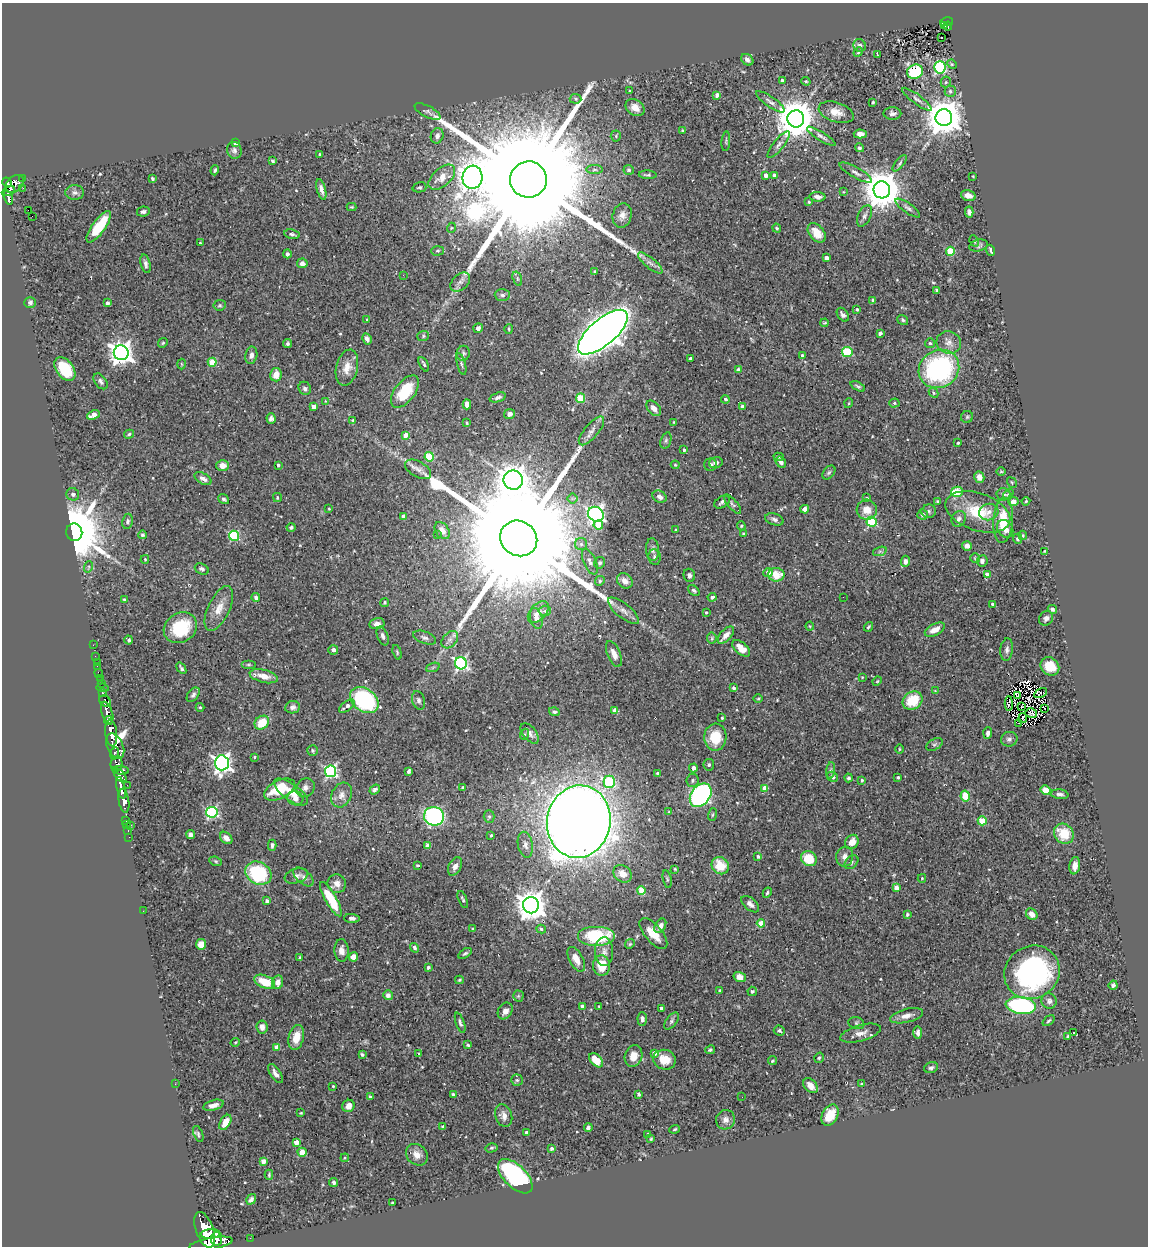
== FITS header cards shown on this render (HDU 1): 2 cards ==
NAXIS1  =                 1146
NAXIS2  =                 1244

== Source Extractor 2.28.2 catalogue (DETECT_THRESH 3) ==
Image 1146 x 1244 px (HDU 1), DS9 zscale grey, 1 PNG px = 1 image px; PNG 1150 x 1248 px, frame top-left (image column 1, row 1244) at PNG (2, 3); each listed source drawn as its Kron ellipse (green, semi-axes under 4 px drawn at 4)
Background 0.468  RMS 0.028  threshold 0.0852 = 3 sigma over >= 5 px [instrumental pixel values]
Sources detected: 551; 2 with non-positive FLUX_AUTO (blend fragments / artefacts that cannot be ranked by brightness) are neither listed nor drawn; of the other 549, the 500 brightest by FLUX_AUTO listed and drawn (49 fainter detections omitted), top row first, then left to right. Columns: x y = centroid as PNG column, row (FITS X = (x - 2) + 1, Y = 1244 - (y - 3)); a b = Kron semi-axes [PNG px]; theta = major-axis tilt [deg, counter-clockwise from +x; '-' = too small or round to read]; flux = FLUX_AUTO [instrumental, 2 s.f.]
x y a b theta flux
946 22 6 3 11 49
945 25 4 3 - 15
948 26 4 2 - 15
942 37 3 2 - 3.5
860 45 6 6 - 5.1
858 52 5 4 - 2
877 54 4 2 - 1.7
747 60 6 5 - 6.5
952 64 5 4 - 2.6
940 67 6 5 - 180
915 72 8 7 - 100
782 80 3 3 - 4.1
806 81 5 3 - 2.3
946 82 5 5 - 2.9
630 91 3 3 - 3
950 91 5 5 - 4
717 95 4 3 - 13
575 99 6 4 -4 3.4
917 99 18 4 -37 7.6
770 102 17 5 -35 7.8
873 102 3 3 - 2
635 108 10 7 -35 18
428 112 14 5 -27 5.7
836 112 18 9 -18 20
892 113 9 6 -1 6.5
944 118 8 8 - 5400
796 119 8 8 - 6100
683 131 4 3 - 2.5
860 134 6 4 -1 9.7
437 136 8 6 70 6.9
616 136 5 5 - 2.9
821 136 16 4 -32 6.9
726 141 10 2 86 2.6
235 143 3 3 - 9
779 144 16 5 51 7.5
859 148 4 4 - 4.2
234 150 8 7 - 6.1
319 154 3 3 - 2.7
273 161 4 3 - 2.8
900 163 10 4 50 3.9
594 169 8 4 0 3.9
215 170 5 4 - 4
629 170 5 5 - 3.5
856 173 18 5 -29 8.3
648 175 9 3 -2 3.7
766 175 4 4 - 11
774 175 4 3 - 9.8
973 176 3 2 - 1.8
442 177 16 9 42 22
472 177 11 10 - 2800
152 178 4 3 - 2.9
23 179 3 2 - 19
528 179 18 18 - 140000
7 182 5 4 - 340
14 184 10 7 43 400
419 187 7 5 14 3
23 188 2 2 - 7.7
321 189 10 4 -75 9.9
882 190 8 8 - 6100
8 191 7 4 25 200
75 192 9 7 -1 6.3
843 192 4 3 - 1.9
968 196 7 5 -14 12
8 197 7 3 -74 150
818 197 8 4 -5 9.2
809 202 3 2 - 1.9
352 207 5 4 - 2.2
908 208 14 5 -35 6.5
28 210 2 2 - 110
143 212 6 5 - 4.8
969 212 5 4 - 4.7
622 215 12 9 74 12
32 216 2 2 - 4.8
864 216 11 6 65 7.4
99 227 18 6 54 67
451 228 5 3 - 1.7
777 228 5 3 - 2.6
817 233 11 7 -51 28
292 234 8 4 -10 5
974 241 6 4 -59 3.3
200 243 3 3 - 1.9
978 245 9 5 15 5.1
991 250 6 3 -69 3.5
437 251 6 4 1 2.7
950 251 4 4 - 85
287 254 4 4 - 6.5
827 258 4 4 - 11
302 263 5 5 - 7.5
650 263 15 5 -39 8.9
146 264 9 5 -77 6.2
595 272 4 4 - 2.2
403 275 3 2 - 2.4
517 279 7 4 -72 3.4
460 282 11 7 42 9.9
937 290 3 3 - 7.7
502 295 7 6 - 5.3
873 300 4 3 - 4.6
30 303 6 5 - 4.9
108 303 4 3 - 7.4
220 305 6 5 - 3.2
857 309 4 4 - 3.5
843 315 7 5 -55 6.5
367 320 3 3 - 2.2
903 320 6 4 -37 3.2
825 323 4 3 - 2.3
478 328 5 4 - 5.7
509 329 5 3 - 1.9
603 332 31 13 41 3300
880 333 4 3 - 6.8
423 336 6 5 - 3.7
367 339 6 4 -61 6.6
163 343 5 4 - 2.4
930 343 5 5 - 3.4
949 343 12 11 - 14
288 344 5 4 - 4
847 352 5 5 - 85
121 353 7 7 - 1600
463 353 7 6 - 4.7
251 355 9 6 79 9.2
802 356 4 3 - 5.1
690 359 3 3 - 6.3
212 362 4 4 - 66
181 364 5 3 - 1.7
424 364 8 3 -63 3.7
461 364 11 4 -75 4.8
347 368 18 11 77 21
65 369 13 8 -53 77
939 369 21 18 32 300
738 370 4 3 - 9.8
276 375 7 5 77 20
100 381 9 5 -54 5.7
858 386 8 4 -26 3.8
305 388 7 6 - 6.3
405 391 19 10 53 65
934 393 5 4 - 2.7
498 397 8 4 18 6.2
581 398 4 4 - 73
725 399 4 4 - 4.1
325 401 3 3 - 1.6
849 403 5 3 - 1.6
894 403 5 4 - 2.9
467 404 5 4 - 14
314 406 4 4 - 15
743 407 4 3 - 12
654 408 9 5 -49 12
510 414 5 5 - 9.7
93 415 6 4 26 20
967 417 6 6 - 3.3
271 419 5 4 - 5.6
353 420 4 4 - 2.4
674 422 4 4 - 1.9
467 423 3 3 - 1.9
591 431 18 7 50 12
129 434 5 4 - 2.8
406 435 4 4 - 23
666 440 8 5 72 4.1
958 443 3 2 - 1.9
684 450 4 3 - 3.7
429 457 4 4 - 73
779 457 5 3 - 2.4
781 462 6 5 - 6.2
716 463 7 5 16 7.4
278 465 4 3 - 3.7
675 465 4 3 - 2.2
710 465 6 6 - 4.7
223 466 6 5 - 15
418 469 14 7 -30 13
1001 471 5 3 - 1.7
829 473 8 5 48 3.6
979 477 6 5 - 12
203 479 9 5 -28 8.8
513 480 10 9 - 3600
1012 483 5 4 - 2.4
957 492 6 5 - 64
73 494 7 6 - 7.2
1003 494 7 6 - 4.9
1008 494 6 4 41 2.4
277 497 4 3 - 2.2
660 497 7 5 -30 7.2
867 498 3 3 - 2.8
224 499 6 4 -36 4
572 499 5 5 - 4.5
938 501 4 3 - 3.7
1026 501 4 4 - 2.5
722 502 8 5 31 5.5
1013 502 5 4 - 9.2
732 504 12 4 -49 4.4
329 508 2 2 - 1.8
805 509 4 4 - 9.6
867 510 10 10 - 21
929 511 7 6 - 4.4
978 512 33 18 -19 81
989 512 10 8 16 13
596 514 8 7 - 580
922 515 5 5 - 4.9
403 516 4 3 - 16
774 519 9 5 -18 6.5
959 519 8 7 - 7.2
1003 520 23 10 86 47
128 521 8 5 81 4.1
872 522 5 5 - 160
598 525 5 4 - 46
741 526 4 4 - 2.1
291 527 4 4 - 3.8
1005 529 9 7 -55 18
676 530 3 2 - 2
442 531 9 6 -55 13
74 532 9 8 - 17000
437 534 3 2 - 2.2
744 534 4 3 - 4.9
142 535 4 4 - 4
1023 535 5 3 - 2
234 536 5 5 - 150
519 538 19 17 -33 130000
1018 539 5 4 - 4.5
581 544 6 6 - 5.8
967 546 5 5 - 9.2
652 550 11 6 -85 7.5
880 551 7 4 19 4.1
1044 551 4 3 - 1.7
654 557 8 6 -81 5.1
975 558 5 3 - 1.7
145 559 4 3 - 2.1
906 561 5 4 - 8.4
982 561 5 5 - 6.1
590 562 14 6 -66 7.7
600 563 6 5 - 4.7
88 567 6 3 71 2.2
202 569 7 5 -26 6.3
768 573 4 4 - 12
689 575 7 5 -69 5.4
776 575 8 6 0 32
987 575 4 3 - 15
600 581 5 4 - 2.9
625 581 8 7 - 11
694 591 6 4 -42 3.7
712 597 4 3 - 4.8
843 597 2 2 - 8.2
256 598 4 4 - 5.5
124 600 4 3 - 3.8
385 602 4 4 - 3.2
992 604 4 4 - 3.2
219 608 24 11 65 27
1052 609 5 4 - 4.8
545 611 6 5 - 4.2
623 611 19 7 -39 13
538 612 13 8 49 13
706 612 3 3 - 2.4
536 618 10 6 -74 13
1046 618 8 6 52 6
377 624 8 5 11 8.1
810 626 4 4 - 1.9
868 627 5 3 - 2.5
180 628 17 14 31 92
935 630 11 5 28 18
726 635 10 5 48 12
383 636 10 5 -69 6.4
424 638 12 6 -20 6.8
712 638 5 5 - 2.6
129 640 4 4 - 4.3
450 640 10 7 48 8.4
93 645 2 2 - 5.8
741 648 11 6 -40 15
333 650 5 4 - 8.7
1007 650 11 6 84 7
397 652 7 3 -73 2.6
614 654 14 6 -67 15
95 656 2 2 - 3.7
97 662 2 2 - 5.2
461 663 6 6 - 370
248 664 7 3 0 3
97 666 2 2 - 3.5
1050 666 10 8 -40 31
433 667 7 4 19 3.5
181 668 6 3 -55 3.8
99 673 4 2 - 10
264 676 14 6 -13 19
862 677 3 3 - 2.2
100 679 2 2 - 5.3
877 681 5 4 - 2
101 683 3 3 - 26
102 688 6 3 -10 14
734 688 3 3 - 5
935 691 4 3 - 1.7
102 693 3 3 - 77
1040 693 7 3 28 3.5
193 695 8 5 52 5.3
1018 696 4 3 - 1.7
758 699 5 3 - 1.9
364 700 16 11 -36 220
418 700 9 6 -73 5.6
912 700 10 8 35 54
105 701 6 5 - 240
1009 703 7 4 -88 3
347 706 9 4 38 9.3
1021 706 2 2 - 2
200 707 4 4 - 2.2
293 707 7 6 - 6.9
1044 708 3 2 - 2.2
615 710 4 4 - 9.3
554 712 5 4 - 4.4
107 713 11 5 -72 970
1031 713 6 5 - 2.5
722 718 4 3 - 2.3
1023 718 5 2 - 2.1
108 721 4 3 - 270
262 723 8 6 41 44
1019 723 3 2 - 2
111 733 13 6 -84 2200
530 733 12 6 -51 9
988 733 6 4 84 7.3
525 734 5 3 - 2.5
715 737 13 11 87 46
1009 739 8 7 - 6.4
934 744 9 5 29 4
115 746 13 8 -66 980
899 749 4 3 - 1.8
313 750 5 5 - 2.8
114 753 6 3 80 310
255 757 3 2 - 1.9
222 763 7 7 - 850
116 764 8 5 80 360
709 765 6 5 - 3.7
693 768 4 4 - 9
121 770 8 3 -5 410
831 770 8 4 83 4.2
331 771 6 5 - 330
409 771 4 3 - 5.3
658 773 4 4 - 3.7
120 775 8 4 -48 310
833 777 6 4 -32 4.8
898 777 3 3 - 3
849 778 4 4 - 3.5
693 780 6 6 - 4
862 780 3 3 - 3.5
609 782 6 5 - 130
127 785 2 2 - 11
121 788 11 4 -76 990
305 788 10 8 46 9.3
463 788 3 3 - 3.6
765 788 4 4 - 21
279 789 16 9 27 58
375 789 5 4 - 5.6
1046 790 5 4 - 23
291 792 20 8 -35 26
1060 794 9 5 -6 6.6
341 795 13 9 64 14
701 795 13 9 53 410
965 796 5 4 - 35
295 798 8 7 - 9.3
124 801 12 5 -81 1200
212 812 5 5 - 260
669 812 4 3 - 3.3
712 815 6 3 71 2.1
434 816 10 9 - 340
489 816 6 5 - 3.6
126 820 3 2 - 11
982 821 4 4 - 52
579 822 36 31 79 4900
127 824 3 2 - 6
130 825 3 2 - 23
128 830 3 2 - 15
1064 834 10 9 - 52
191 835 4 4 - 6.5
491 835 3 3 - 2.7
129 837 2 2 - 8.2
226 838 7 5 -43 9.7
852 842 7 6 - 21
272 845 5 3 - 3.7
525 845 13 7 -79 9.2
428 846 4 4 - 19
758 856 3 3 - 4.3
845 857 10 8 80 12
809 859 8 7 - 48
216 861 7 4 -20 2.6
851 862 8 5 45 4.8
418 865 3 2 - 2.1
455 866 10 6 64 10
720 866 9 8 - 39
1075 866 9 5 80 13
675 869 3 2 - 1.8
258 873 13 11 -29 170
622 874 10 8 -37 18
296 876 12 7 17 8.4
303 877 12 6 -41 7.7
922 878 4 4 - 2.4
667 879 9 4 -78 3.4
337 884 9 9 - 12
896 888 4 4 - 20
641 890 4 4 - 39
767 893 5 4 - 3.3
331 899 19 5 -60 64
463 900 9 4 -68 3.5
267 901 3 3 - 5.8
750 904 10 6 -41 8.1
531 905 8 8 - 2900
143 911 2 2 - 17
1032 914 6 5 - 16
907 915 4 3 - 3.9
352 918 7 4 -5 5.7
761 923 4 4 - 31
660 926 8 5 59 9.6
473 929 4 3 - 2.1
541 929 5 4 - 3.6
653 934 19 8 -49 28
596 936 18 10 0 130
201 944 5 5 - 24
630 944 5 4 - 2.5
414 948 5 4 - 3.8
341 950 11 7 -87 12
604 952 14 9 -87 14
465 953 7 3 33 3.2
353 957 5 4 - 15
300 958 4 3 - 2.5
576 959 13 7 -61 16
602 966 10 8 -85 46
428 967 4 3 - 4.1
1032 972 28 26 34 370
740 977 6 5 - 13
459 980 4 3 - 2.3
265 982 11 6 -23 44
278 982 7 5 78 13
1113 985 5 3 - 3.9
720 990 3 3 - 2.4
752 991 5 5 - 3
388 995 5 5 - 7.2
518 996 5 5 - 2.6
1049 1001 8 7 - 6
1021 1005 15 8 -7 260
582 1006 4 3 - 6.6
599 1006 2 2 - 1.7
661 1008 3 3 - 5.2
505 1011 9 7 58 11
906 1016 17 6 14 13
642 1019 7 4 -88 8.6
671 1021 10 5 54 5.1
1048 1021 7 3 40 2.6
460 1023 10 4 -70 4.6
856 1023 8 6 -17 4.3
262 1027 7 5 -82 7.6
779 1031 5 5 - 4.1
918 1032 6 4 -89 5.8
1074 1032 3 2 - 2.5
861 1033 21 8 16 16
1068 1036 4 3 - 3
296 1037 13 7 76 29
235 1042 4 3 - 1.8
468 1045 4 3 - 2.5
277 1047 4 4 - 24
710 1050 5 3 - 3.2
654 1053 4 3 - 11
362 1054 4 3 - 3.2
419 1054 4 2 - 2.5
634 1056 11 8 71 18
819 1058 5 4 - 3
596 1060 8 5 -48 33
665 1060 11 10 - 26
772 1061 5 4 - 3
931 1068 7 5 21 4.8
275 1074 11 5 -58 9.4
517 1080 5 5 - 3.3
175 1084 3 2 - 2.1
862 1084 3 2 - 1.7
333 1086 3 3 - 2.2
810 1086 8 6 -47 15
453 1094 3 3 - 4.3
638 1094 3 3 - 5
370 1097 4 3 - 5.8
742 1097 2 2 - 1.7
213 1105 10 5 15 12
348 1106 6 6 - 13
301 1113 4 3 - 1.9
830 1115 11 8 60 31
504 1116 11 8 -71 12
725 1120 10 9 - 10
225 1122 8 5 59 20
443 1126 3 3 - 3
588 1128 4 4 - 5
675 1129 5 3 - 2.3
527 1132 3 3 - 8.4
198 1134 8 4 -69 3.5
648 1134 3 3 - 2.8
651 1139 4 3 - 2.8
296 1142 4 4 - 22
491 1148 6 4 15 3.2
552 1148 3 3 - 4.9
302 1152 4 4 - 40
417 1155 12 9 -44 15
345 1158 4 4 - 1.9
263 1161 4 4 - 14
269 1175 5 4 - 2.3
515 1176 21 11 -44 290
333 1183 4 3 - 4.4
251 1199 5 4 - 5
392 1203 3 3 - 2.2
205 1230 19 8 -70 3300
210 1234 10 5 4 1300
250 1238 2 2 - 4.1
217 1239 7 5 81 1100
211 1244 22 6 10 2900
At the frame edge (FLAGS 8, measured only in part): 1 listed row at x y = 211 1244
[49 fainter detections neither listed nor drawn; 2 non-positive-flux detections neither listed nor drawn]